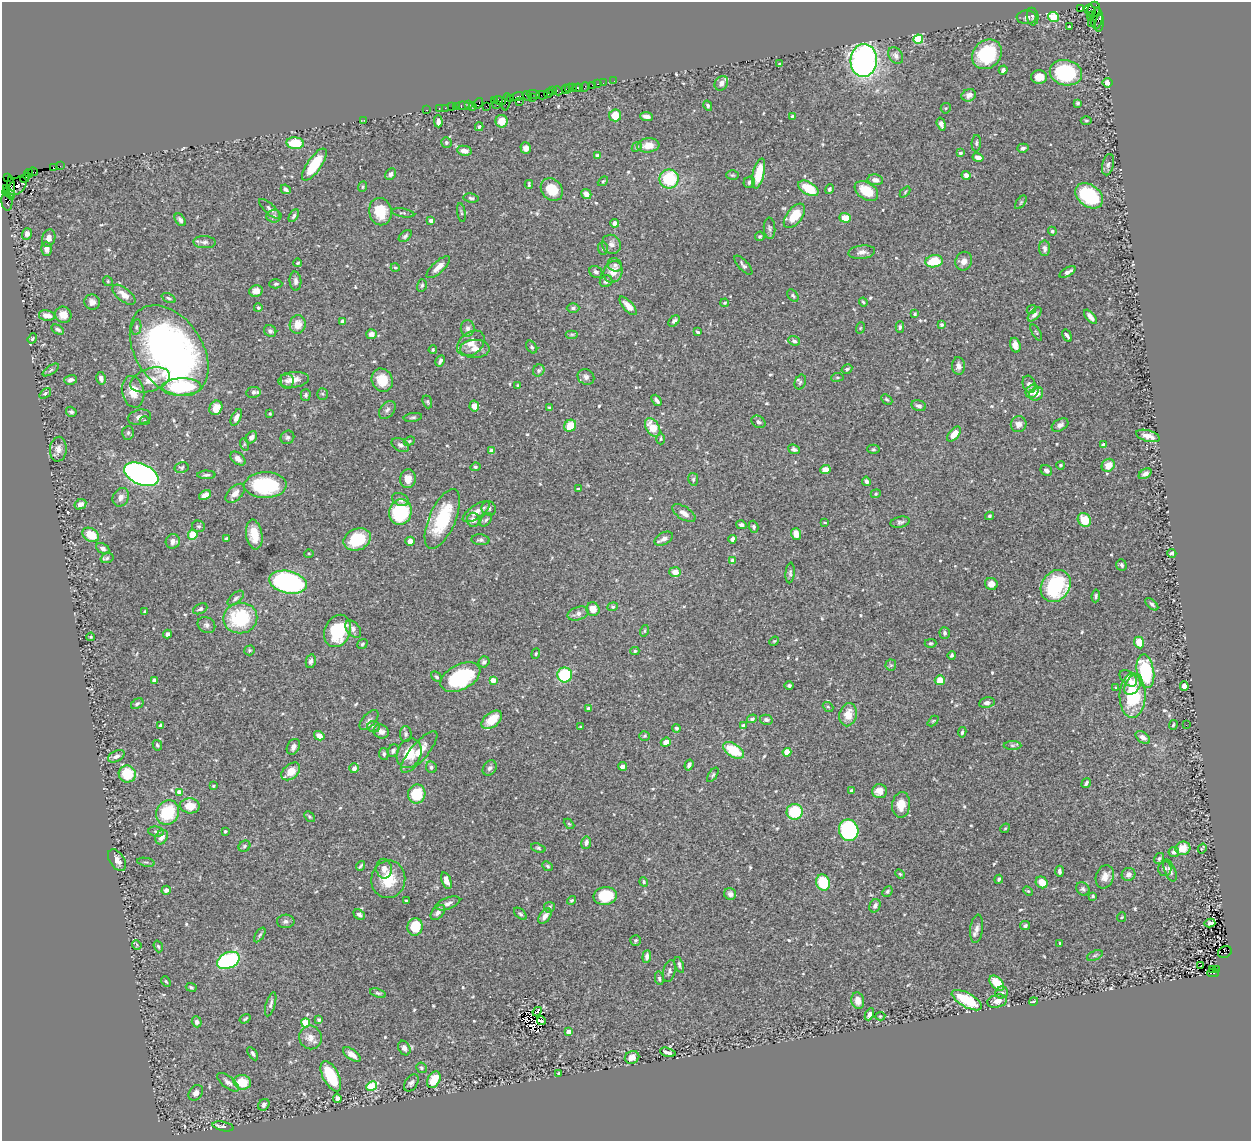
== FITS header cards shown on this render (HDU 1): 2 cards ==
NAXIS1  =                 1249
NAXIS2  =                 1139

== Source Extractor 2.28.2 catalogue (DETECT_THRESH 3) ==
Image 1249 x 1139 px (HDU 1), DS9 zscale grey, 1 PNG px = 1 image px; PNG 1253 x 1143 px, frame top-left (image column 1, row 1139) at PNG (2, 2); each listed source drawn as its Kron ellipse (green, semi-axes under 4 px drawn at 4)
Background 1.22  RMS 0.032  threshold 0.0955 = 3 sigma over >= 5 px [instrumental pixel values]
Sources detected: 601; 4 with non-positive FLUX_AUTO (blend fragments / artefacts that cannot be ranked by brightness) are neither listed nor drawn; of the other 597, the 500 brightest by FLUX_AUTO listed and drawn (97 fainter detections omitted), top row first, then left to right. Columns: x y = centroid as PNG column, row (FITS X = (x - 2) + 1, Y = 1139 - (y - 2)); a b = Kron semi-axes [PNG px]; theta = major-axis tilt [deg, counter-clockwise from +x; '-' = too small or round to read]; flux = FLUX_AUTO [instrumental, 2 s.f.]
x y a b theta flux
1080 9 4 3 - 1100
1090 10 6 5 - 680
1094 10 8 6 70 790
1090 15 3 3 - 110
1026 17 10 7 4 7.1
1033 17 9 6 -84 5.1
1053 17 5 5 - 92
1097 18 10 6 85 560
1091 23 2 2 - 38
1100 23 9 3 83 220
1069 27 3 3 - 3.6
918 39 5 4 - 120
987 54 16 13 46 130
896 56 9 6 -55 8.5
864 60 16 13 87 730
780 64 4 2 - 2.5
1003 70 4 4 - 7.2
1066 73 16 12 -12 180
1039 77 8 6 0 20
614 81 2 2 - 17
603 83 2 2 - 13
721 83 8 6 53 11
1107 83 5 4 - 10
598 84 3 2 - 42
593 85 3 3 - 120
584 87 5 3 - 41
569 88 4 3 - 81
573 88 2 2 - 92
578 88 5 3 - 270
566 89 4 2 - 160
552 91 3 2 - 81
557 91 5 3 - 100
549 93 4 3 - 150
533 94 7 3 -7 250
542 95 6 2 0 160
969 95 7 6 - 11
517 96 7 3 13 360
527 96 5 3 - 98
533 97 3 3 - 99
510 99 3 3 - 250
494 101 4 2 - 96
500 101 6 4 -19 380
506 102 9 4 81 280
519 102 2 2 - 84
478 103 6 3 61 130
1078 103 4 3 - 2.9
468 104 3 3 - 81
497 105 2 2 - 72
452 106 3 2 - 160
456 106 3 2 - 95
463 106 6 3 -6 190
473 106 2 2 - 38
486 106 2 2 - 47
708 106 5 4 - 4.3
445 108 2 2 - 37
946 108 5 5 - 2.7
439 109 3 2 - 97
426 110 3 2 - 55
615 115 6 6 - 38
646 116 6 4 -6 11
793 117 3 3 - 9.9
364 120 2 2 - 36
438 121 6 4 -89 8.5
502 121 6 6 - 31
1086 121 5 3 - 2.5
941 124 6 4 -73 8.6
479 127 4 3 - 3.1
446 142 5 5 - 3.7
295 143 9 6 -4 69
976 143 8 4 86 4
648 145 11 7 5 24
637 147 5 4 - 3
526 148 6 5 - 10
1023 148 6 4 16 4.9
464 151 7 5 -10 15
960 153 4 4 - 5.1
598 156 4 4 - 18
978 157 5 4 - 11
314 165 19 7 55 80
1108 165 11 6 77 5.8
60 166 2 2 - 19
54 167 4 3 - 76
33 172 5 3 - 120
29 173 4 3 - 83
391 174 6 4 63 6.1
759 174 15 5 77 53
732 175 6 5 - 3.1
966 175 4 4 - 9.8
7 178 3 3 - 44
25 178 5 3 - 120
669 179 9 9 - 96
875 180 8 5 -10 11
603 181 6 3 44 2.7
749 182 6 5 - 6.5
529 184 4 3 - 3
17 186 11 7 48 750
363 187 5 4 - 2.9
11 188 12 3 -88 610
808 188 11 6 -31 61
7 189 4 2 - 42
286 189 5 3 - 4.9
552 189 12 10 -47 48
829 189 5 4 - 3.7
866 191 13 8 -33 53
905 192 6 4 47 2.6
9 193 7 4 -22 300
586 194 5 4 - 12
1089 196 15 10 -38 140
471 198 7 4 -9 4.3
7 201 9 5 -83 400
1021 202 8 4 54 3.2
270 209 13 5 -42 7.5
380 212 14 11 -80 52
403 213 11 4 -9 4
461 213 9 3 -80 2.8
274 216 7 6 - 5.3
294 216 7 4 60 4.2
794 216 14 7 52 47
845 218 6 5 - 32
180 220 7 4 -55 7.2
431 221 4 4 - 10
615 223 4 4 - 7.9
770 228 11 5 -86 6.1
1052 231 4 4 - 3.4
27 234 6 5 - 9.1
405 236 7 4 42 4.4
760 236 5 4 - 3.7
49 238 8 6 72 11
204 242 11 6 -2 7.1
611 244 10 9 - 11
1045 248 8 5 -89 7.8
46 249 7 5 -89 10
603 249 6 5 - 3.5
862 252 13 6 7 12
934 261 9 6 8 62
964 261 9 8 - 13
298 263 4 3 - 2.6
615 265 7 6 - 6.5
743 265 12 5 -48 6.7
438 267 15 5 42 17
395 268 4 4 - 2.5
596 272 7 5 -34 6.3
613 272 11 9 68 23
1068 272 9 4 28 10
108 281 5 4 - 2.6
295 281 9 6 -86 7.5
606 281 6 5 - 7.1
276 284 6 4 1 3.8
422 285 6 5 - 4
256 291 7 5 13 14
124 295 14 6 -38 17
793 295 7 4 -51 3.7
169 298 7 3 -24 3.5
92 302 8 7 - 13
863 302 4 3 - 2.6
725 303 4 3 - 2.8
628 306 12 5 -47 15
258 308 4 4 - 3.6
573 308 6 4 0 4.7
1031 309 5 3 - 2.5
915 314 4 3 - 3.4
1035 314 9 4 46 8.4
47 315 8 5 -12 21
63 315 8 8 - 20
1090 317 8 4 -50 12
342 321 4 3 - 3.1
674 321 7 4 43 4.6
298 324 9 8 - 26
941 325 3 3 - 3.8
136 327 8 5 80 4.5
900 327 5 4 - 3.9
468 328 8 7 - 8.2
860 328 6 3 71 2.5
58 329 7 4 -28 5.4
270 331 6 5 - 6.4
698 332 4 2 - 3.4
1036 332 9 2 -60 2.4
371 334 5 5 - 11
572 334 6 4 0 3.1
1067 336 6 3 -58 5.4
32 338 5 4 - 3.5
794 341 6 4 -21 5.5
471 343 15 10 38 22
1015 345 7 5 -74 12
532 347 7 5 -53 3.9
475 349 15 9 -1 19
433 350 4 3 - 2.4
169 351 50 33 -56 950
440 361 6 3 63 5
958 366 9 6 -86 10
847 369 5 4 - 3.9
51 370 9 3 34 3.7
539 370 6 5 - 4.1
586 377 9 7 -32 7.5
837 377 6 3 7 2.5
101 378 6 4 -77 7.7
70 380 6 5 - 8.2
150 380 20 11 18 29
293 380 15 7 8 21
382 380 12 10 -65 38
287 381 8 6 -82 7.7
800 382 8 5 67 4
1029 384 9 6 -71 8
518 386 4 3 - 2.8
181 387 20 8 2 150
1032 391 7 6 - 16
133 392 16 11 -78 33
253 392 7 5 8 6.1
45 393 6 4 39 4.1
322 394 6 5 - 3.3
1036 394 7 6 - 20
306 395 6 5 - 3.6
887 399 6 4 -43 3.2
656 400 6 3 -50 6.1
427 402 6 4 -69 3.1
474 406 5 5 - 17
919 406 7 5 -15 6.7
216 408 7 6 - 19
549 408 3 3 - 3.5
387 410 10 7 50 7.2
71 412 5 5 - 5.2
270 414 3 3 - 2.8
139 417 12 7 12 10
236 417 9 4 64 11
413 417 9 4 8 4
145 421 5 3 - 2.6
758 422 7 5 -33 6.1
1019 424 8 7 - 14
1060 425 9 5 31 8
570 426 6 5 - 40
653 427 10 6 -59 41
128 433 7 5 87 4.3
954 434 9 5 50 28
1148 436 12 5 -15 22
251 437 7 5 49 10
287 437 7 6 - 4.6
661 439 5 4 - 2.8
409 441 6 4 22 3.1
244 444 6 4 -72 2.8
400 445 9 6 -29 8.4
1104 445 4 4 - 7.1
58 449 12 8 85 14
794 449 6 4 -23 5.6
873 449 6 4 1 3
491 451 4 4 - 14
238 459 9 5 -38 11
1060 465 4 4 - 2.8
1108 465 7 6 - 25
182 467 7 5 13 3.5
475 467 5 4 - 3.3
825 469 5 4 - 16
1046 470 6 5 - 8.4
141 474 18 10 -23 790
1145 474 7 4 33 10
206 475 9 4 1 4.8
408 479 9 8 - 18
693 479 6 5 - 4
866 481 5 4 - 6.3
265 485 21 13 1 160
578 489 4 3 - 3
235 493 11 7 45 13
876 494 5 4 - 2.6
205 495 6 4 31 15
121 497 10 7 61 11
400 499 9 6 -27 7
80 504 6 5 - 9.8
489 508 7 7 - 5.4
400 512 13 11 75 150
476 512 16 6 35 16
684 513 13 6 -32 12
990 516 4 4 - 3.2
442 519 32 13 66 130
473 520 7 6 - 12
486 520 8 5 53 4.7
1084 520 7 6 - 48
824 522 3 3 - 2.8
900 522 10 5 13 5.6
741 525 5 4 - 5.4
199 526 6 5 - 4.1
754 527 6 4 -73 4
254 534 15 8 -81 42
796 534 6 5 - 19
91 535 9 6 -31 47
193 535 5 4 - 44
227 539 4 3 - 4
357 539 14 10 22 89
664 539 10 6 30 9.7
732 539 4 4 - 8.2
480 540 9 5 -4 5.2
173 541 7 7 - 9.8
410 541 4 4 - 20
103 548 7 5 -27 7.2
1172 553 4 4 - 3.9
309 554 4 4 - 2.4
107 558 6 4 17 3.9
733 561 4 4 - 18
1121 565 6 5 - 5.3
675 572 6 5 - 17
790 573 10 4 85 4.8
288 582 19 11 -12 390
991 584 6 6 - 14
1056 586 17 14 55 190
1096 596 6 4 83 3.8
236 598 10 5 42 6
1152 604 8 4 -44 4.8
613 607 5 4 - 2.8
200 609 7 5 25 5.1
593 609 7 6 - 20
144 612 4 2 - 2.6
578 614 11 6 18 8.9
240 618 17 15 10 150
206 625 9 7 -33 7.4
353 629 10 6 -49 10
337 631 17 13 65 110
644 631 6 4 75 3
945 633 6 5 - 4.6
167 634 4 4 - 8.2
91 637 4 3 - 2.5
774 641 5 4 - 2.3
1139 642 6 5 - 34
931 643 6 4 1 2.8
362 644 5 4 - 3.2
249 650 5 5 - 3
635 651 4 4 - 2.9
536 654 5 4 - 3
952 655 4 3 - 4.1
311 661 7 4 78 6.7
484 662 6 5 - 5.7
891 665 5 5 - 3.1
1145 671 17 8 -80 150
565 675 7 7 - 170
436 677 6 4 -43 3.3
460 677 21 12 27 190
1128 678 10 6 -41 11
154 680 4 3 - 5.5
493 680 4 4 - 24
940 680 5 5 - 25
1133 684 11 7 56 22
789 686 4 4 - 4.1
1184 686 5 4 - 8
1116 688 3 3 - 2.8
1133 696 22 13 89 130
987 703 8 5 10 7.6
137 704 7 4 32 6.1
828 707 6 4 -39 3
588 708 4 4 - 3.6
848 715 11 8 77 32
752 719 5 4 - 5.3
369 720 12 6 47 9.2
492 720 12 7 39 40
766 720 6 5 - 5.8
933 721 6 4 44 2.6
161 725 4 3 - 3.4
1173 725 5 3 - 2.3
1186 725 2 2 - 6.7
743 726 4 3 - 8.5
374 727 6 5 - 5.4
581 727 3 3 - 2.4
676 728 4 4 - 4.6
381 732 8 6 -24 10
962 732 5 3 - 3.7
406 734 8 5 90 4.9
319 736 5 4 - 18
644 736 5 4 - 2.7
1143 737 8 5 -36 9
666 742 5 4 - 17
157 745 5 4 - 3.5
1012 745 9 4 0 3.9
293 747 8 6 60 8.8
734 750 11 6 -32 75
393 751 7 5 60 5.2
419 752 26 8 49 32
787 752 4 4 - 49
409 753 15 12 67 43
384 754 6 4 -81 4.4
116 756 9 5 26 7.4
689 765 5 3 - 6.6
622 766 4 3 - 8.7
431 767 6 5 - 4.6
354 768 5 4 - 9.7
490 768 8 6 54 7.1
291 771 11 7 42 32
127 774 9 8 - 74
713 775 8 4 57 3.2
1086 783 5 3 - 4.2
213 786 4 3 - 2.3
851 791 3 3 - 5.4
879 791 7 7 - 19
180 792 4 4 - 23
417 794 9 8 - 78
901 805 13 9 84 28
190 806 10 7 -4 36
795 812 8 7 - 85
168 813 13 11 57 91
309 817 6 4 -48 3.5
569 824 6 4 -44 2.5
1005 828 5 4 - 2.6
849 830 11 9 -71 230
156 831 8 5 -6 4.7
225 831 3 3 - 2.7
162 837 7 6 - 15
586 843 6 5 - 7.8
244 846 6 5 - 4.7
538 848 7 4 -19 3.7
1183 848 7 6 - 29
1202 848 5 2 - 3.3
1174 852 5 5 - 7
1159 859 6 4 59 3.8
117 860 12 7 -56 15
146 862 9 3 -10 3.2
360 866 5 2 - 3.1
548 866 6 4 -41 3.4
384 869 10 7 -81 13
1165 869 7 7 - 6.5
1170 870 11 5 -67 7.2
1059 871 5 3 - 5
900 874 6 3 -44 2.3
1128 874 7 6 - 8.8
1105 877 12 9 71 19
388 879 19 17 85 61
999 879 4 3 - 3.9
446 881 9 4 -71 15
644 882 5 4 - 4.1
823 882 8 7 - 78
1042 882 6 5 - 28
1083 889 7 6 - 5.7
166 890 4 4 - 8.5
887 891 5 4 - 4
1028 891 5 3 - 2.6
730 894 6 5 - 9.1
605 896 12 9 7 81
1093 896 4 4 - 4
572 900 5 4 - 3.2
406 901 3 3 - 2.7
448 903 13 5 20 9.5
875 906 7 5 64 7.9
549 907 5 5 - 4.6
438 912 9 5 47 8
520 914 7 4 -44 4.3
359 915 6 4 -41 6.7
545 916 8 5 53 13
1122 917 5 4 - 2.6
286 921 9 7 2 7
1210 923 5 3 - 11
1025 926 5 4 - 4.5
415 927 9 7 79 62
977 929 14 6 83 11
260 935 8 4 57 3.9
636 940 5 5 - 3
1060 943 3 3 - 3.7
137 945 5 4 - 2.5
158 946 6 4 -71 3.3
1225 952 7 5 25 600
1095 955 8 4 23 4.4
647 957 6 4 84 8.9
228 960 12 8 26 280
679 965 8 4 -70 4.6
1201 966 2 2 - 2.7
1212 970 4 3 - 96
1217 970 3 2 - 83
669 971 11 6 76 6.4
1213 973 6 3 1 270
659 978 7 4 -78 4.1
166 981 6 4 -50 3.1
997 983 9 5 -47 50
191 987 5 4 - 3.2
1002 992 6 6 - 5.5
378 993 8 4 -18 4.1
967 1000 17 7 -29 89
858 1001 8 6 -75 21
997 1001 10 6 15 12
1033 1001 4 2 - 2.6
271 1004 12 4 74 7
537 1012 5 2 - 5.5
869 1014 6 3 65 7.3
880 1016 5 4 - 3.1
245 1019 6 3 34 3.2
319 1020 3 3 - 5.2
542 1021 5 3 - 5.7
197 1022 5 5 - 7.4
306 1023 4 4 - 71
568 1032 4 4 - 19
310 1037 12 11 - 18
404 1048 8 5 -59 7.9
668 1052 8 3 -15 8.6
253 1054 7 4 -57 4.7
352 1054 10 5 -35 14
632 1057 7 6 - 19
422 1068 5 5 - 4.3
559 1073 3 3 - 3.2
331 1076 16 8 -63 88
434 1080 9 6 60 41
228 1082 13 5 -38 9.1
242 1082 8 7 - 52
411 1083 9 6 55 6.6
372 1086 5 4 - 98
196 1093 8 6 52 10
337 1098 4 4 - 8.2
264 1105 6 5 - 6.8
223 1126 11 4 -12 5.4
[97 fainter detections neither listed nor drawn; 4 non-positive-flux detections neither listed nor drawn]